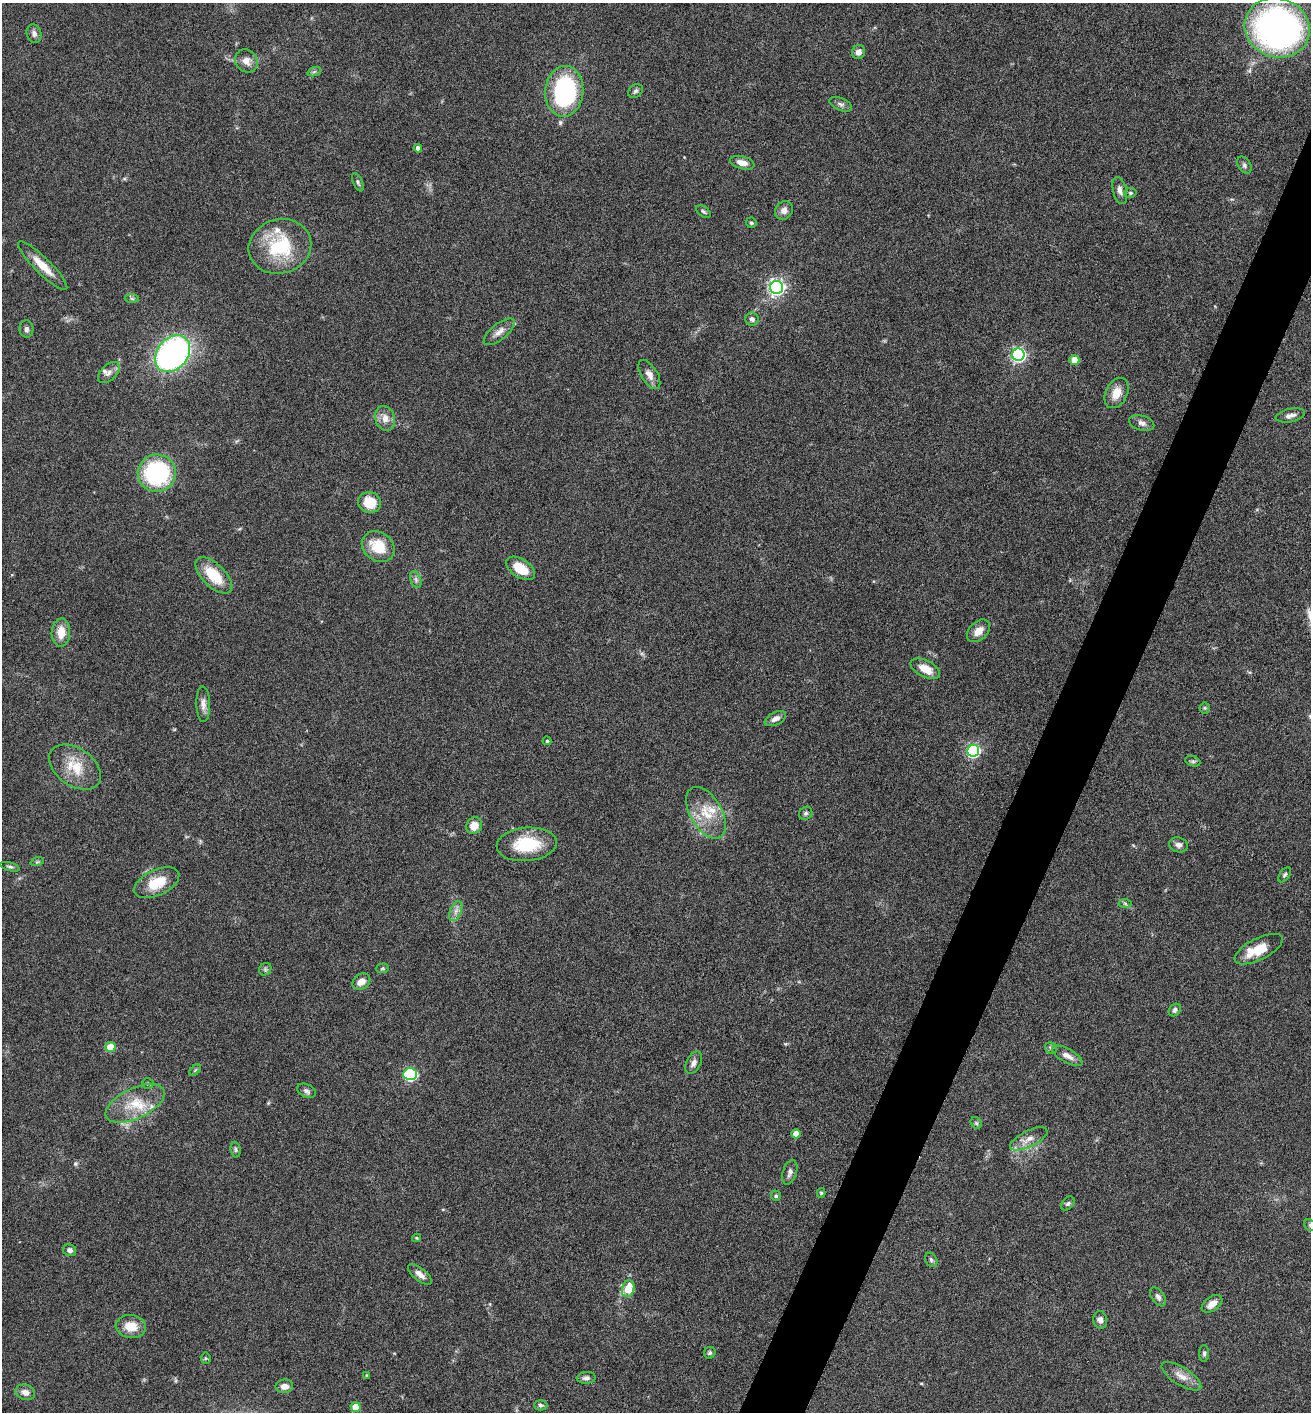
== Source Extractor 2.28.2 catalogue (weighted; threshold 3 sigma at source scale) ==
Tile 10 of 4 x 4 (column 2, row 3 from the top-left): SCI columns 1454-2762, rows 1418-2827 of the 5660 x 5650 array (HDU 1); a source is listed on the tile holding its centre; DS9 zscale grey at full resolution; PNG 1313 x 1414 px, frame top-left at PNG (2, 3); each listed source drawn as its Kron ellipse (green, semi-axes under 4 px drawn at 4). Shown black and unused: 4% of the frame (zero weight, under 4 of 8 exposures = <1% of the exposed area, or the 3 px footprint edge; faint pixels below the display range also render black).
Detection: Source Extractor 2.28.2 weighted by HDU 2 'WHT'; one run over the whole footprint, this tile lists its part. Background 0.0556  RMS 0.004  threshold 0.0164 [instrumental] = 3 sigma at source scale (4.09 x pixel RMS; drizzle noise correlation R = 1.36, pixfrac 0.8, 0.05/0.05 arcsec/px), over >= 5 px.
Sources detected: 107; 5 inside a brighter listed object's ellipse — not listed separately; the other 102 listed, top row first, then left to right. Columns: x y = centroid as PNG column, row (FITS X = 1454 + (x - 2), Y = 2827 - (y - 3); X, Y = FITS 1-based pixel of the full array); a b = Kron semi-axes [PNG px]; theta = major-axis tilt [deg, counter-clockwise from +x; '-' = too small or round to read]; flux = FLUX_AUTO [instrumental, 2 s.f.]
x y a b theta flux
1277 28 33 29 -21 130
34 34 9 7 -69 1.5
858 52 7 6 - 1.7
246 61 12 10 -47 2.9
314 72 7 4 19 0.71
564 91 25 19 86 56
635 91 8 6 39 0.93
841 104 12 6 -23 1.3
418 148 4 4 - 1.6
742 163 12 6 -15 2.8
1244 165 9 6 -59 1
358 182 10 4 -66 0.82
1120 190 14 6 -75 2
1130 193 6 5 - 0.69
784 210 10 8 49 2.1
703 211 8 5 -37 0.74
751 223 5 5 - 0.7
280 246 31 27 15 23
43 266 34 8 -45 7
777 287 6 6 - 130
132 298 7 4 -2 0.68
752 319 7 6 - 1.3
26 329 8 7 - 1.3
499 332 19 8 39 2.8
173 354 20 15 51 120
1018 355 6 6 - 86
1074 360 5 4 - 8.2
109 372 13 7 43 1.9
649 375 16 8 -58 2.8
1116 393 16 11 63 4.9
1290 415 15 6 12 1.8
385 418 13 9 -71 3.1
1142 423 13 7 -16 1.7
157 473 19 18 - 44
370 502 11 10 - 8.9
378 547 17 14 -36 10
521 568 16 9 -34 8.5
214 575 23 11 -44 12
416 579 9 5 -71 1
978 631 13 9 44 3.5
61 633 14 9 87 5.2
925 669 16 8 -27 5.3
203 704 18 7 -88 2.4
1205 708 5 5 - 0.57
775 719 11 6 26 2.1
547 741 4 4 - 0.51
973 751 6 6 - 69
1193 761 8 5 -19 0.77
75 767 29 18 -36 11
706 813 28 15 -59 10
806 813 7 6 - 0.85
474 826 8 7 - 5
527 844 30 16 5 17
1178 845 9 7 -16 1.5
37 862 7 4 18 0.61
10 867 10 4 -16 0.75
1285 875 8 5 53 0.78
157 883 24 12 25 9.8
1125 903 6 4 -3 0.63
456 911 10 5 67 1.8
1259 949 26 10 27 9.2
382 968 6 5 - 0.53
265 969 7 5 47 0.72
361 982 9 7 33 3.2
1175 1010 7 5 49 0.93
110 1047 5 5 - 9.8
1051 1048 6 5 - 0.78
1067 1056 17 7 -29 2.7
694 1063 12 7 62 1.8
195 1070 7 4 45 0.58
410 1074 7 6 - 54
148 1083 6 5 - 0.59
306 1091 10 6 -26 1.3
135 1103 32 15 25 11
976 1123 6 5 - 0.66
796 1134 4 4 - 4.2
1029 1139 20 8 26 3.4
236 1150 8 5 -84 0.72
790 1172 13 7 73 1.7
821 1193 5 4 - 0.51
776 1196 5 5 - 0.59
1068 1204 8 5 49 0.8
1310 1225 6 5 - 0.58
417 1238 4 4 - 0.41
70 1250 6 6 - 1.3
931 1260 7 5 -60 0.87
420 1274 14 6 -38 2.5
628 1289 8 6 73 8
1158 1297 11 6 -54 1.3
1212 1304 12 7 35 3.3
1100 1320 9 7 -81 1.5
131 1327 15 11 -6 6
710 1353 6 5 - 0.71
1204 1353 8 5 90 0.83
206 1358 5 5 - 0.45
367 1375 3 3 - 0.51
1181 1376 23 9 -32 3.9
586 1378 9 6 6 1.3
284 1386 9 6 3 2.5
25 1392 10 7 -17 2.3
541 1405 7 5 1 0.84
356 1407 5 5 - 8
Isophote crosses this tile's border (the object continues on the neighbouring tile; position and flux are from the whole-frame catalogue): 1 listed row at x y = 1310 1225